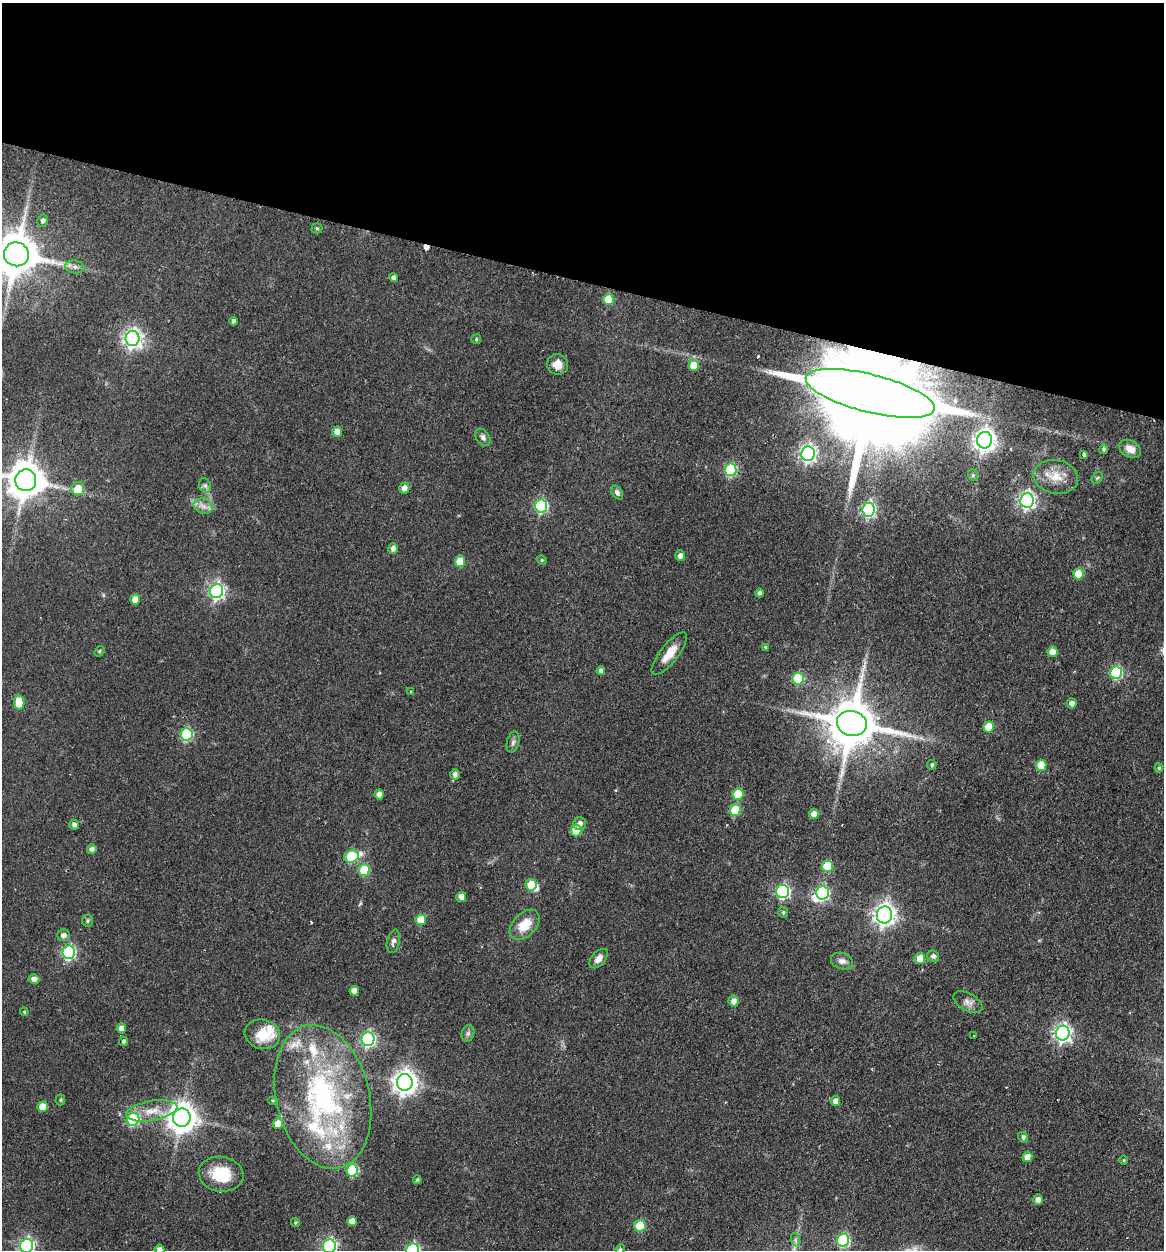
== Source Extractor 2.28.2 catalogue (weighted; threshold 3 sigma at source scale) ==
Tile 2 of 4 x 4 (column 2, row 1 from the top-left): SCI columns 1461-2622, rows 3761-5008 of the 5126 x 5023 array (HDU 1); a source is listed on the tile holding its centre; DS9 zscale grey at full resolution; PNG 1166 x 1252 px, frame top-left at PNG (2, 3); each listed source drawn as its Kron ellipse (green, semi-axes under 4 px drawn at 4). Shown black and unused: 22% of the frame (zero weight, under 2 of 3 exposures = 3% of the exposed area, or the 3 px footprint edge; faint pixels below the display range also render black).
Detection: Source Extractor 2.28.2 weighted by HDU 2 'WHT'; one run over the whole footprint, this tile lists its part. Background 0.177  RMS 0.0078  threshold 0.0351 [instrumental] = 3 sigma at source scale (4.5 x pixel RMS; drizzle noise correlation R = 1.50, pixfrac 1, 0.05/0.05 arcsec/px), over >= 5 px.
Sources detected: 132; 1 inside a brighter object's white glare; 1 cosmic-ray / hot-pixel residue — neither listed nor drawn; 6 inside a brighter listed object's ellipse — not listed separately; the other 124 listed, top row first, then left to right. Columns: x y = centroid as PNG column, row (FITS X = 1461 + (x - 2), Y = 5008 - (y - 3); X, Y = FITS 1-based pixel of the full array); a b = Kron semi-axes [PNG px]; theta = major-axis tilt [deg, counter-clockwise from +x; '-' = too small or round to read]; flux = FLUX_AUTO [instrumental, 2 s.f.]
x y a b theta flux
43 221 6 5 - 2.4
317 228 5 5 - 1
16 254 12 12 - 2900
75 267 9 6 -9 3.1
394 277 4 4 - 2.6
608 299 5 5 - 19
233 321 4 3 - 2.1
132 338 7 7 - 330
476 339 5 5 - 1.3
558 364 11 10 - 8.1
694 365 5 5 - 17
870 393 66 19 -14 34000
337 432 5 5 - 6.8
483 437 9 6 -54 2.8
985 440 8 7 - 530
1104 449 4 4 - 1.5
1130 449 12 8 -28 6.8
808 454 7 6 - 240
1084 454 4 3 - 1.4
731 470 6 5 - 77
973 475 6 5 - 1.3
1056 477 22 16 -11 16
1097 478 6 4 44 1.3
26 480 11 10 - 1800
205 485 7 5 -69 1.9
404 488 5 5 - 4.2
78 489 6 6 - 14
617 492 8 5 -55 2.3
1027 500 7 6 - 250
203 506 10 7 -16 4.2
541 506 6 6 - 100
869 510 7 6 - 160
393 549 5 4 - 3.4
680 556 5 5 - 3.7
542 560 5 4 - 0.95
460 562 5 5 - 20
1078 574 5 5 - 16
216 591 7 6 - 230
759 593 4 4 - 2
135 600 5 5 - 9.3
765 647 3 3 - 1.1
99 651 5 4 - 1.3
1053 652 5 5 - 9.3
669 653 26 9 52 12
601 671 4 4 - 2.4
1116 673 6 6 - 80
798 678 6 5 - 47
410 691 3 2 - 0.91
19 703 7 5 -80 19
1072 703 5 5 - 3.3
852 723 15 12 -14 4000
989 727 5 5 - 21
187 734 6 6 - 73
513 742 11 6 75 2.4
932 765 4 4 - 1.3
1041 765 5 5 - 17
1159 768 4 4 - 1.1
455 775 5 5 - 3.2
379 794 5 4 - 4
738 794 5 5 - 27
735 810 5 5 - 28
814 814 5 5 - 5.2
580 824 6 6 - 3.5
74 825 5 4 - 2.7
576 830 6 5 - 30
92 849 5 5 - 2.9
351 857 7 6 - 50
827 866 6 5 - 30
364 870 6 5 - 34
531 885 6 5 - 22
783 892 6 6 - 130
822 893 7 6 - 110
461 897 5 5 - 5.9
783 912 5 5 - 1.3
884 915 8 7 - 450
421 920 5 5 - 18
87 921 6 5 - 1.4
525 925 18 11 45 15
63 935 6 6 - 3.6
393 941 12 6 76 2.9
69 952 7 6 - 130
933 956 6 5 - 2.6
599 958 11 6 49 4.6
920 959 6 5 - 11
842 961 11 8 -17 3.9
34 979 5 5 - 4.4
354 991 5 4 - 5.1
734 1001 5 5 - 4.1
968 1002 16 8 -30 4.8
24 1012 4 3 - 0.89
121 1028 5 5 - 4.7
468 1033 8 6 74 2.1
1063 1033 7 7 - 290
262 1034 18 14 -15 18
974 1035 2 2 - 0.77
368 1039 7 6 - 160
123 1041 4 4 - 1.6
405 1082 8 8 - 670
323 1097 73 46 -76 170
60 1100 5 5 - 1
273 1100 5 4 - 0.91
835 1101 5 5 - 5.3
43 1107 5 5 - 12
152 1111 26 10 10 14
182 1118 9 9 - 1000
133 1119 6 6 - 84
278 1123 5 5 - 10
1023 1137 5 5 - 2
1027 1157 5 4 - 7.3
1124 1160 5 3 - 0.74
352 1170 6 6 - 50
221 1174 22 17 -8 26
417 1180 4 4 - 1.1
1038 1200 5 5 - 3.8
352 1221 5 5 - 6.8
295 1223 4 4 - 0.96
640 1226 6 5 - 30
796 1240 7 4 -71 1.6
843 1240 6 6 - 81
27 1246 7 6 - 180
329 1246 7 6 - 170
159 1249 5 4 - 2.9
620 1249 5 4 - 1.2
413 1250 6 6 - 130
Overlapping masked pixels (flux is a lower limit): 2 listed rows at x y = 870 393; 852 723
Isophote crosses this tile's border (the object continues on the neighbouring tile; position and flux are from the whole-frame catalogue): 7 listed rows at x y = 16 254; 26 480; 27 1246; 329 1246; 159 1249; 620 1249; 413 1250